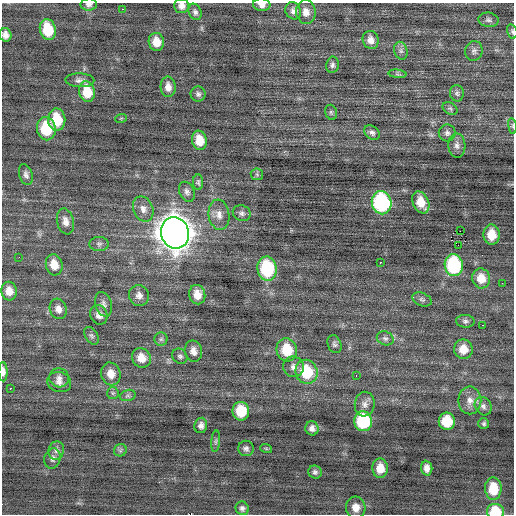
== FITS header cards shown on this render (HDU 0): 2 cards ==
NAXIS1  =                  512 / Axis length
NAXIS2  =                  512 / Axis length

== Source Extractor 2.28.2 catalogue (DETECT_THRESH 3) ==
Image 512 x 512 px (HDU 0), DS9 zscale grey, 1 PNG px = 1 image px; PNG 516 x 516 px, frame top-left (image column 1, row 512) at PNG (2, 3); each listed source drawn as its Kron ellipse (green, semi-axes under 4 px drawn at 4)
Background -0.0264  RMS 0.75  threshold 2.24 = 3 sigma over >= 5 px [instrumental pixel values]
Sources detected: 104; all 104 listed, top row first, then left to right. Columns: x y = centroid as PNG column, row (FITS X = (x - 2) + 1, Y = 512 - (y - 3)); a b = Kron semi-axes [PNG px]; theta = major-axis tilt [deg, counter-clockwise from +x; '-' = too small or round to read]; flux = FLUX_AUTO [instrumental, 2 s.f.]
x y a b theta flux
89 4 8 6 3 170
262 5 8 6 -6 250
181 6 7 7 - 230
122 9 2 2 - 310
293 11 9 7 -57 200
195 12 8 6 -66 170
306 12 12 10 -83 420
488 20 10 7 -8 160
48 30 11 8 -76 1600
512 31 7 5 -74 83
5 35 7 6 - 260
371 40 9 8 - 340
156 42 9 7 -78 590
401 51 9 6 -75 170
474 51 10 8 72 190
332 65 8 6 80 140
397 74 9 3 -5 93
80 80 14 7 -2 240
168 87 10 7 -87 350
87 92 10 8 -79 1300
457 93 8 7 - 140
198 94 7 7 - 150
450 108 8 5 -31 100
331 112 8 5 -74 92
121 118 6 3 19 58
57 120 11 8 -87 1500
512 126 8 4 -82 68
46 129 11 9 -80 2100
372 133 8 6 -36 170
447 133 8 8 - 170
199 140 9 7 -79 790
457 145 12 8 -87 260
257 174 6 6 - 110
26 175 11 6 -73 190
198 182 8 5 -87 96
187 192 10 7 -65 200
421 202 11 8 -67 820
382 203 11 9 -78 6900
143 209 13 10 -67 360
242 213 9 7 -25 170
219 215 15 10 -83 440
65 221 13 8 -77 330
460 231 2 2 - 76
175 233 16 14 -72 77000
492 235 10 8 -86 910
99 244 9 7 0 150
458 245 2 2 - 1200
19 257 2 2 - 34
380 262 3 2 - 370
54 265 11 8 -75 610
454 265 11 9 -81 4900
267 269 12 9 -82 3500
481 278 10 9 - 740
502 283 2 2 - 42
9 291 9 7 -80 480
139 295 10 10 - 290
197 295 10 8 -77 580
422 299 10 6 -22 150
104 304 12 8 -74 240
58 309 10 8 -72 310
99 315 10 8 -66 280
465 321 9 6 -3 140
483 325 3 2 - 230
91 336 10 6 -59 120
385 338 8 6 -23 160
161 339 6 6 - 120
334 344 9 6 -68 140
463 349 10 9 - 630
287 350 11 10 - 1500
193 351 11 8 -78 360
180 356 8 7 - 140
141 358 10 9 - 590
293 367 11 10 - 290
3 372 9 4 -88 260
307 372 12 11 - 2200
111 374 11 9 -75 500
356 375 3 2 - 120
59 378 10 9 - 280
59 382 12 10 -18 320
11 388 3 2 - 99
113 393 6 6 - 89
128 395 8 5 17 110
470 400 14 11 -90 440
365 404 12 10 82 300
483 406 10 8 -54 200
241 411 9 8 - 1400
363 421 10 9 - 3700
447 421 9 8 - 1500
484 424 5 5 - 98
201 425 8 6 81 210
312 428 7 6 - 220
216 441 11 4 85 110
246 448 8 7 - 170
266 448 6 4 -19 50
56 450 9 7 74 210
120 450 6 6 - 110
52 459 10 8 73 200
380 468 9 7 -89 680
427 468 7 5 -84 290
315 472 7 6 - 130
493 489 11 8 -88 1400
356 507 11 9 -77 470
242 508 7 6 - 150
496 512 8 7 - 1700
At the frame edge (FLAGS 8, measured only in part): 8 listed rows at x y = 89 4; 262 5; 181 6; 512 31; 5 35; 512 126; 3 372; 496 512